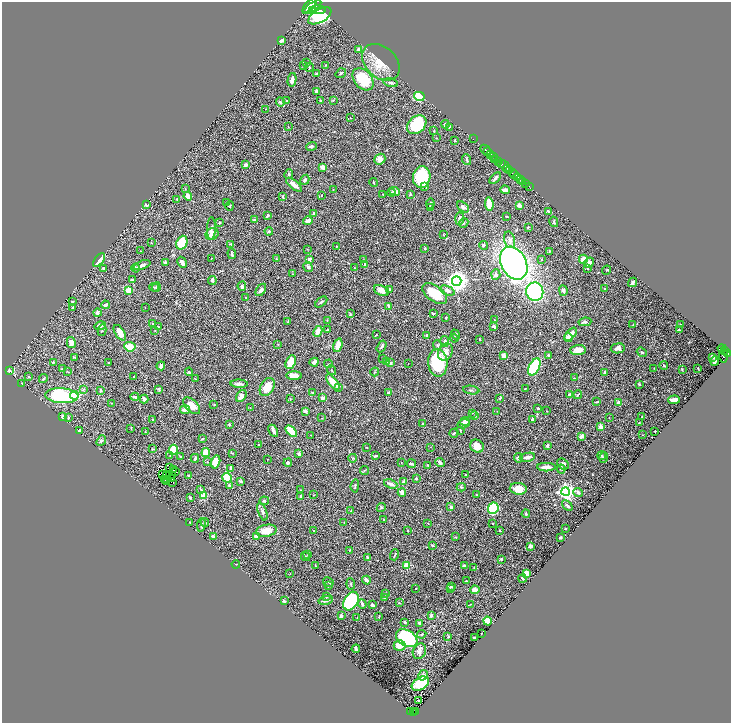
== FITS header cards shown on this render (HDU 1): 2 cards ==
NAXIS1  =                 1457
NAXIS2  =                 1441

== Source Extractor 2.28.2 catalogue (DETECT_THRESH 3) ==
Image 1457 x 1441 px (HDU 1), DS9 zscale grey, zoomed out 1/2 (1 PNG px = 2 x 2 image px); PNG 733 x 725 px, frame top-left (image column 1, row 1441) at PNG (2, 2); each listed source drawn as its Kron ellipse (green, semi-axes under 4 px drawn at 4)
Background 0.576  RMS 0.022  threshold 0.0665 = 3 sigma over >= 5 px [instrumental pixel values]
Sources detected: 470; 37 cannot appear on this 1/2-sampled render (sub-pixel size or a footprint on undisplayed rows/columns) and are neither listed nor drawn; the other 433 listed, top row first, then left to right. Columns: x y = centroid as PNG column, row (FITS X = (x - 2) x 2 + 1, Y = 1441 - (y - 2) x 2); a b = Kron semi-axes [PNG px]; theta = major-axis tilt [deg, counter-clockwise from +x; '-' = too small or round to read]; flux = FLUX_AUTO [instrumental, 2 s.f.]
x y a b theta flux
310 5 9 3 46 2800
312 7 10 3 33 3200
312 10 2 2 - 380
318 10 7 4 -4 2900
320 16 13 6 30 520
282 40 4 2 - 10
358 49 3 3 - 5.6
381 62 21 15 -43 73
307 63 3 2 - 2.2
303 65 3 2 - 2.5
326 65 2 2 - 3.1
309 67 5 2 - 4.1
317 73 4 3 - 3.7
341 73 5 3 - 6.3
363 79 12 8 -49 150
292 80 7 3 80 19
390 83 7 4 -13 10
316 91 4 2 - 9.8
419 96 5 4 - 130
286 100 2 2 - 2.6
333 100 4 2 - 2.6
320 101 3 2 - 4.1
280 102 5 3 - 8.8
266 109 3 2 - 1.8
350 118 2 1 - 1.3
445 124 4 3 - 7.6
417 125 11 8 41 200
288 127 2 2 - 1.3
449 127 3 2 - 4.2
434 131 2 2 - 3.9
437 138 2 2 - 1.6
473 139 2 1 - 11
455 140 3 2 - 5
311 146 5 2 - 10
485 150 6 2 -43 430
487 151 2 2 - 710
491 154 4 2 - 600
494 156 2 1 - 150
380 159 6 5 - 24
467 160 5 3 - 7
495 160 3 2 - 200
498 161 3 2 - 130
501 163 3 2 - 310
246 165 4 3 - 15
505 166 6 3 -60 290
323 167 3 3 - 29
507 168 3 2 - 150
510 170 2 1 - 85
512 173 3 2 - 950
289 174 5 3 - 4.8
514 174 3 1 - 390
422 177 11 8 80 240
518 177 3 1 - 310
495 178 7 3 46 12
521 179 3 2 - 480
305 180 5 3 - 11
523 181 2 2 - 170
374 183 4 2 - 3.4
526 184 3 2 - 130
294 185 10 3 -39 33
425 186 4 3 - 7.4
529 186 2 1 - 21
185 189 2 2 - 2.1
333 189 3 2 - 1.6
505 190 4 3 - 26
395 191 5 3 - 22
391 193 4 3 - 5.7
383 194 2 2 - 2.5
410 194 3 3 - 4.1
321 195 3 2 - 1.9
188 196 4 3 - 28
283 197 3 2 - 2.5
177 199 3 2 - 3.6
227 203 3 3 - 4.8
430 204 5 2 - 6.6
489 204 7 3 -84 54
146 205 2 2 - 7.5
520 205 4 3 - 22
230 206 5 3 - 3.7
463 207 7 4 -40 12
431 208 4 3 - 5
548 211 2 2 - 3.8
314 214 4 3 - 8.2
268 215 3 2 - 6.6
507 217 3 2 - 2.3
460 219 6 4 85 13
254 220 3 2 - 6
308 221 5 3 - 18
554 222 5 3 - 4.9
220 223 4 3 - 3.6
464 223 5 3 - 5.1
528 227 3 2 - 3.8
211 228 11 4 88 9.1
269 231 4 3 - 5.1
212 234 7 5 38 23
443 235 3 1 - 1.7
510 240 8 5 -75 19
151 243 3 2 - 2.1
182 243 7 5 68 100
231 244 4 2 - 3.1
483 245 4 4 - 6.8
337 246 3 2 - 2.4
307 249 3 2 - 1.5
425 249 4 3 - 3.1
141 251 3 2 - 1.7
549 251 3 3 - 3.3
232 254 5 4 - 6.8
211 258 2 2 - 1.4
276 259 3 2 - 3.8
310 259 4 3 - 10
541 259 3 2 - 2.8
583 259 4 3 - 46
99 260 8 3 52 56
364 260 3 2 - 3
165 262 3 3 - 5.7
182 262 6 4 -59 16
514 263 17 12 -62 1500
589 263 5 4 - 18
142 265 9 3 20 17
365 265 3 3 - 8.7
308 267 5 4 - 6
104 268 3 3 - 7.2
136 268 4 3 - 6.6
355 268 2 2 - 1.5
588 268 3 2 - 3.4
607 270 5 2 - 2.1
293 274 2 2 - 2.3
496 274 5 4 - 16
132 280 3 3 - 6.1
212 280 4 3 - 12
457 281 4 4 - 3500
633 282 5 2 - 8.6
242 286 4 4 - 8.5
154 287 5 3 - 5
156 287 5 3 - 4.4
389 289 3 3 - 9.4
605 289 2 2 - 2.6
128 290 3 3 - 81
261 290 7 4 55 14
381 290 8 5 -22 37
447 291 7 4 -23 18
563 291 5 3 - 15
535 292 9 8 - 490
435 293 14 7 -36 110
246 298 2 2 - 3.4
72 302 3 2 - 3.7
321 302 7 3 40 7.4
105 305 4 3 - 10
389 306 2 2 - 33
145 307 2 1 - 2.2
73 308 3 3 - 6.4
97 313 4 4 - 10
433 313 3 3 - 3.7
350 314 4 2 - 3.3
446 317 2 2 - 3.9
327 320 3 2 - 2.3
495 320 2 1 - 2
288 321 2 2 - 3
585 322 6 3 8 8.9
153 324 3 3 - 4.9
681 324 2 1 - 3
633 325 3 2 - 2.4
100 326 6 4 10 12
158 327 4 2 - 3.1
494 327 2 2 - 29
102 330 6 3 77 4.5
155 330 2 2 - 2
327 330 3 2 - 3.9
679 330 2 2 - 4
318 331 5 4 - 33
120 333 9 4 -57 36
571 334 7 4 49 47
376 335 3 2 - 2.4
455 335 5 3 - 7.2
427 336 3 3 - 6.7
568 337 4 4 - 12
454 338 4 3 - 3.9
480 339 2 2 - 2.2
445 341 5 3 - 12
71 343 6 4 -78 25
278 344 2 2 - 2.6
338 345 7 4 74 44
437 345 5 3 - 4.8
382 346 6 3 59 8.3
130 347 5 4 - 67
618 348 7 5 9 20
722 348 4 2 - 150
578 350 8 5 3 32
724 351 3 1 - 84
445 352 9 7 61 25
642 352 5 3 - 3.8
727 354 4 3 - 230
548 355 3 2 - 3.5
504 356 4 3 - 27
723 356 6 3 -86 200
74 357 3 2 - 3.6
712 357 4 2 - 12
383 358 3 1 - 1.2
715 361 5 2 - 13
53 362 3 2 - 7.5
291 362 7 5 65 70
314 362 4 3 - 17
386 362 3 3 - 8.6
108 363 2 2 - 2.1
390 363 3 2 - 10
408 363 2 1 - 0.97
438 363 14 9 -85 240
328 364 4 2 - 2.9
161 366 4 3 - 19
664 366 4 3 - 3.4
534 367 9 5 63 270
654 368 2 2 - 1.9
698 368 2 1 - 2.4
62 369 3 2 - 2.6
9 370 3 2 - 12
332 370 5 2 - 3.5
682 370 3 2 - 2.7
68 372 3 2 - 2
189 372 4 3 - 3.9
375 372 4 2 - 2.9
605 372 3 2 - 6.6
28 376 3 2 - 2.7
134 376 2 2 - 2.2
294 376 8 3 -1 29
574 378 3 2 - 2.1
43 379 4 4 - 6.6
195 379 3 1 - 1.7
333 382 9 3 -52 70
22 383 2 1 - 1.1
239 384 8 3 -2 19
639 384 3 2 - 4.2
267 387 10 6 61 62
338 387 2 2 - 10
525 388 2 1 - 1.8
83 389 4 3 - 4.7
159 389 3 3 - 4.4
101 390 3 2 - 7.9
471 390 8 3 -8 5.7
313 393 4 2 - 2.1
389 393 4 4 - 5.4
74 395 4 4 - 82
570 395 3 2 - 17
578 395 4 2 - 4
62 396 17 7 -4 400
241 396 6 4 58 21
135 397 4 2 - 8.4
290 398 3 2 - 2.4
322 398 3 3 - 17
144 399 4 3 - 15
500 399 3 2 - 2.6
674 400 6 3 1 28
596 402 4 2 - 3.4
619 402 3 3 - 14
111 403 3 2 - 1.6
214 405 2 2 - 2
192 406 10 6 -43 45
250 408 3 2 - 1.9
538 408 2 2 - 5.5
185 410 5 3 - 22
305 411 4 3 - 13
497 411 2 1 - 1.2
547 411 2 2 - 1.6
473 413 3 2 - 2.4
474 416 2 2 - 2.1
62 417 4 2 - 9.1
609 417 2 1 - 1.1
642 417 3 2 - 2.9
68 418 3 2 - 3.4
322 418 3 2 - 1.4
153 419 3 2 - 3.4
532 419 3 2 - 12
465 421 4 4 - 27
639 423 2 1 - 1.3
229 424 4 3 - 4.5
423 424 3 3 - 4.4
464 424 6 3 16 11
601 427 4 3 - 21
131 428 3 2 - 2.5
79 430 3 3 - 6.8
460 430 3 2 - 3.6
273 431 6 3 -63 18
291 431 7 3 -47 150
655 431 2 2 - 6.4
145 432 2 2 - 1.5
454 433 5 3 - 4.4
310 435 2 2 - 1.6
642 435 2 2 - 1.6
581 436 4 3 - 27
202 439 3 2 - 4
101 441 6 4 51 7.1
258 445 3 2 - 2.6
477 446 7 6 - 45
547 446 3 2 - 12
366 447 2 2 - 1.9
430 447 2 1 - 1.2
153 449 4 2 - 3
173 450 5 4 - 96
206 453 4 3 - 69
232 453 4 3 - 2.8
299 454 3 3 - 8.6
602 455 4 3 - 4.2
170 456 2 2 - 2.2
181 456 4 3 - 2.6
376 456 4 2 - 6.5
527 457 8 3 11 19
604 457 5 3 - 5.8
195 458 4 2 - 8.2
353 458 4 2 - 3.2
518 458 5 4 - 11
268 459 2 1 - 1.1
208 462 4 3 - 4.7
216 462 7 4 74 61
401 462 3 2 - 1.4
288 463 4 3 - 11
440 463 5 3 - 9.9
411 464 4 2 - 8
563 464 6 4 -37 13
428 465 3 2 - 3
546 467 9 3 1 26
169 468 2 1 - 1.2
231 468 3 3 - 11
173 469 2 2 - 1.3
561 469 4 3 - 4.5
364 470 4 2 - 3.9
176 472 3 1 - 1.5
163 475 2 1 - 1.7
173 475 3 1 - 1.3
465 475 2 2 - 2.9
166 476 2 1 - 0.78
189 476 3 2 - 5
227 478 5 4 - 97
416 478 3 2 - 8.4
165 479 3 1 - 1.3
172 479 2 1 - 0.36
240 481 4 3 - 6.3
167 482 3 1 - 0.71
173 482 2 1 - 1.6
404 482 4 3 - 9.7
391 484 7 3 -22 17
230 486 4 3 - 7.9
355 486 7 2 85 4.8
461 487 4 2 - 3.7
518 489 8 6 -5 55
201 490 4 2 - 3
301 490 2 2 - 1.9
402 492 4 4 - 24
566 492 4 4 - 1600
578 492 5 4 - 11
314 495 2 2 - 2.3
476 495 2 2 - 2.2
204 496 2 2 - 93
300 496 3 2 - 3.4
190 497 3 3 - 4.3
264 501 5 3 - 5.7
567 506 6 3 -41 7
451 507 2 2 - 11
381 508 5 2 - 3.9
493 508 6 5 - 240
262 511 9 4 -70 12
351 511 3 2 - 2.4
526 514 4 3 - 5.3
384 519 2 2 - 2.4
190 522 2 2 - 3.5
205 522 4 3 - 4.7
344 522 3 2 - 2
428 523 2 2 - 1.9
492 523 3 2 - 3.9
201 525 7 3 82 8
565 529 2 2 - 3
314 530 2 2 - 2.9
408 530 3 2 - 2.4
500 530 3 3 - 2.7
266 531 10 6 10 56
213 537 2 2 - 15
256 537 3 3 - 16
455 537 4 2 - 2.5
560 537 3 2 - 4.9
432 545 3 2 - 7.5
530 546 3 2 - 25
349 550 2 2 - 2.3
308 555 4 3 - 3.8
395 555 6 2 70 3.6
306 556 5 2 - 3.5
368 557 4 3 - 4.1
501 559 3 3 - 5.5
236 564 4 2 - 2.4
316 566 3 2 - 2.3
407 566 3 3 - 140
464 566 3 2 - 3.4
474 568 3 2 - 1.8
527 573 4 3 - 38
290 574 2 2 - 1.3
523 578 4 2 - 6.3
366 580 4 3 - 21
466 581 2 2 - 1.7
328 582 5 3 - 4.8
351 584 6 3 -84 4.8
328 586 3 2 - 2.5
451 587 3 3 - 3
416 588 2 1 - 2
450 588 4 2 - 2.9
475 590 5 4 - 24
386 594 3 2 - 4.7
326 597 4 3 - 4.5
385 598 3 2 - 15
326 600 7 3 14 19
284 601 4 3 - 6.4
351 601 10 7 59 390
399 603 2 2 - 3.2
362 604 5 3 - 7.4
471 604 2 2 - 1.6
372 605 3 2 - 8.8
431 615 4 3 - 8.3
341 616 2 2 - 17
379 617 3 2 - 2.7
357 618 3 2 - 2.8
487 621 4 3 - 51
405 622 3 2 - 8.3
419 623 3 2 - 11
481 633 2 2 - 2.4
422 634 4 3 - 4.5
448 637 4 2 - 2.5
407 638 11 7 -32 490
474 638 3 2 - 15
400 645 6 5 - 54
356 649 4 2 - 6.8
419 651 8 6 62 17
423 675 5 3 - 20
420 684 9 6 31 140
418 701 2 1 - 0.99
410 711 2 1 - 38
415 711 2 1 - 18
413 713 4 2 - 120
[37 sub-pixel or undisplayed-footprint detections neither listed nor drawn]